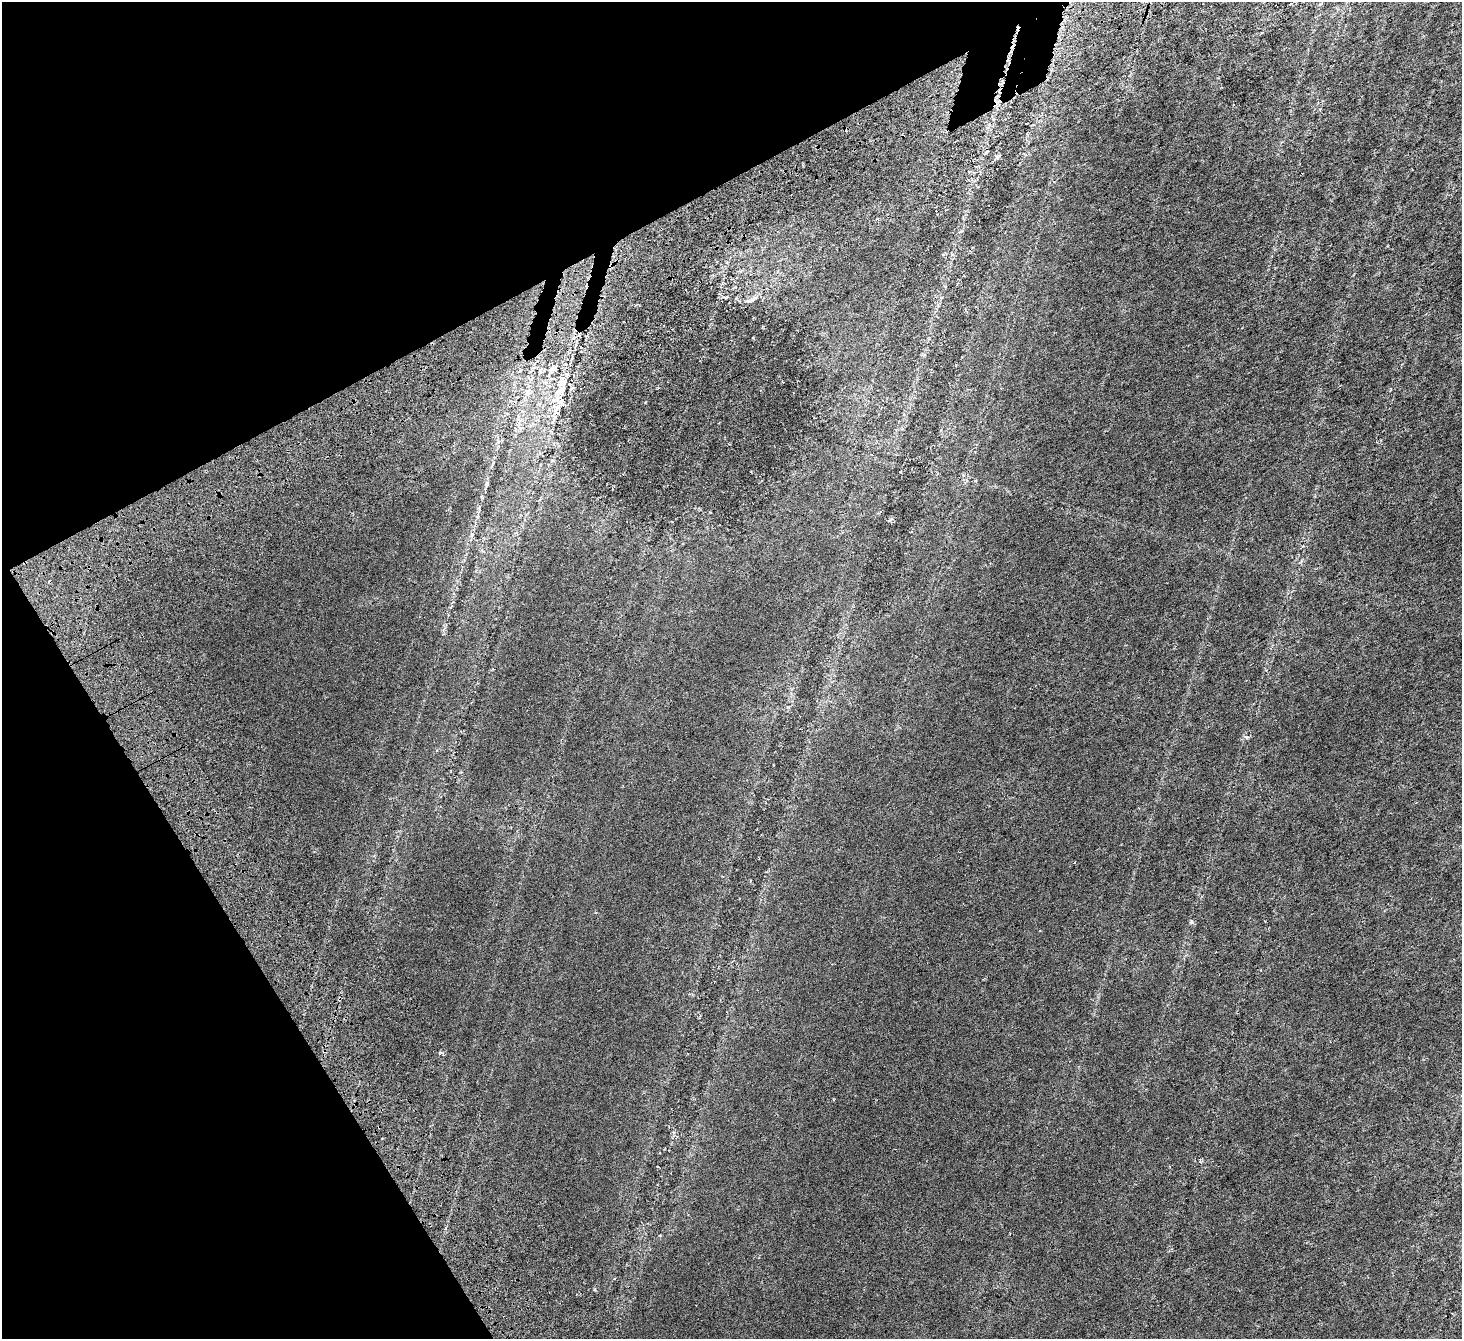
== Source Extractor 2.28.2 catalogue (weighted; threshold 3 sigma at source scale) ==
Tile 5 of 4 x 4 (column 1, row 2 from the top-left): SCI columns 168-1627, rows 3011-4347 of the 6180 x 6078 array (HDU 1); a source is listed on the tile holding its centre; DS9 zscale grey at full resolution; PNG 1464 x 1341 px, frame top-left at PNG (2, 2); no overlay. Shown black and unused: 26% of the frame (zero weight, under 4 of 7 exposures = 11% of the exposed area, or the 3 px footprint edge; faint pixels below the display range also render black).
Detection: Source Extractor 2.28.2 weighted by HDU 2 'WHT'; one run over the whole footprint, this tile lists its part. Background 0.00654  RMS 0.0052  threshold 0.0214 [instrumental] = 3 sigma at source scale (4.09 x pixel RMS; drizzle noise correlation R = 1.36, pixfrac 0.8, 0.0396/0.0396 arcsec/px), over >= 5 px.
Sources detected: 13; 1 cosmic-ray / hot-pixel residue — not listed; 2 inside a brighter listed object's ellipse — not listed separately; the other 10 listed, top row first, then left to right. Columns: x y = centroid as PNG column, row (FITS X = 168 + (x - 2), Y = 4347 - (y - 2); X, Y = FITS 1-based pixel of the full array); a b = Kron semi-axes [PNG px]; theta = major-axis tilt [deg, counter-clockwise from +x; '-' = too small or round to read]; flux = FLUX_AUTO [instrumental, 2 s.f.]
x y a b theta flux
987 151 5 3 - 0.4
997 157 6 4 72 0.85
553 368 14 9 4 3.6
562 382 19 13 70 7.9
527 392 8 4 -54 1.1
645 402 3 2 - 0.38
562 403 13 5 81 2
900 471 4 3 - 0.33
1247 737 6 4 17 0.7
1192 922 6 6 - 0.87
Unlisted compact peaks at least as high as the median listed source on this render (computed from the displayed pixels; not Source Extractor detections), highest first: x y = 594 1289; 753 338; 962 231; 440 1052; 788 707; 710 512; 975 481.